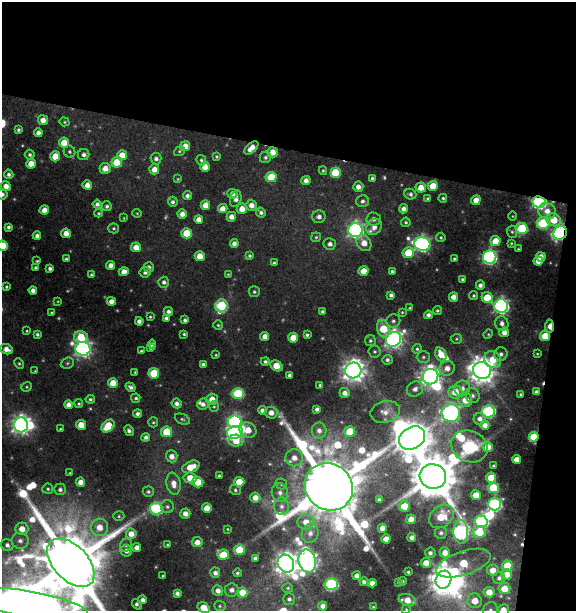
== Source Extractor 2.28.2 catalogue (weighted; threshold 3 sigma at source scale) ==
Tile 2 of 2 x 2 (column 2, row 1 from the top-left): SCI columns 634-1207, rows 611-1219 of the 1264 x 1219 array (HDU 1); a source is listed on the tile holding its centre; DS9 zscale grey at full resolution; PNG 578 x 613 px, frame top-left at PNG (2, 2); each listed source drawn as its Kron ellipse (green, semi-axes under 4 px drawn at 4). Shown black and unused: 28% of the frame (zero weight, under 3 of 4 exposures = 1% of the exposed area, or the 3 px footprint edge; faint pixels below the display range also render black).
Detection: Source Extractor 2.28.2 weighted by HDU 2 'WHT'; one run over the whole footprint, this tile lists its part. Background 0.0585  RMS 0.009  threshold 0.0407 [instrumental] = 3 sigma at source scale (4.5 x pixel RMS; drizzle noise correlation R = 1.50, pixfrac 1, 0.0396/0.0396 arcsec/px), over >= 5 px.
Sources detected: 349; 10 too faint to see at this stretch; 6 inside a brighter object's white glare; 1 cosmic-ray / hot-pixel residue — neither listed nor drawn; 4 inside a brighter listed object's ellipse — not listed separately; the other 328 listed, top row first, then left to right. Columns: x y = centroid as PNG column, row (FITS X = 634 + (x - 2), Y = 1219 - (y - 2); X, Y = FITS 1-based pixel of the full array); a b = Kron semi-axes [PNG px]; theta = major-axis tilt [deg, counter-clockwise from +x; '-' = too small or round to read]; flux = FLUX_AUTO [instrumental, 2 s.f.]
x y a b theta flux
43 120 5 5 - 8.3
64 122 5 4 - 1.3
18 130 4 3 - 2
38 133 4 4 - 5.6
64 143 5 5 - 16
185 146 5 5 - 11
251 148 8 4 42 8.4
179 151 5 4 - 1.4
69 152 6 5 - 2
272 152 5 5 - 12
30 155 5 5 - 2.2
84 155 6 5 - 3.8
122 155 5 5 - 14
55 156 5 5 - 18
217 156 4 4 - 1.4
265 157 6 5 - 2.4
156 159 6 5 - 3.7
201 160 5 4 - 1.7
117 162 5 5 - 26
31 164 5 5 - 13
205 167 5 4 - 12
105 168 5 5 - 9.4
154 169 5 5 - 9.2
323 171 4 3 - 1.2
335 173 5 5 - 35
9 174 5 4 - 3
271 177 5 5 - 36
372 178 4 3 - 1.9
178 179 4 3 - 0.96
306 180 4 4 - 5.4
87 185 5 4 - 7.4
6 186 5 4 - 8.3
433 186 5 5 - 19
358 187 5 5 - 6.1
421 188 5 5 - 12
2 194 5 5 - 3.3
232 194 5 5 - 5.6
410 194 6 5 - 2.6
187 196 4 4 - 3.3
427 198 3 3 - 1.3
443 198 4 4 - 1.7
236 199 8 5 74 5.7
476 200 5 4 - 9.7
362 201 6 6 - 2.9
173 202 5 5 - 2.6
539 202 6 5 - 250
97 204 4 4 - 3.3
205 205 4 4 - 11
251 205 5 5 - 7.1
107 206 5 5 - 2.4
223 209 5 4 - 8.6
242 209 5 5 - 11
403 209 4 4 - 5.1
44 210 4 4 - 8.2
547 211 9 8 - 8.8
99 213 4 3 - 1.3
137 213 4 4 - 1
261 213 5 4 - 2.9
182 214 5 4 - 7
512 216 5 3 - 0.82
231 217 5 4 - 6.2
319 217 6 6 - 4.9
124 218 4 4 - 0.8
199 219 4 4 - 6.8
373 219 7 6 - 4.3
554 220 7 6 - 21
406 222 5 4 - 1.5
543 223 6 6 - 72
8 227 4 3 - 2.4
374 227 8 7 - 6.8
114 228 5 5 - 1.5
522 228 6 5 - 65
355 230 7 7 - 360
512 232 6 5 - 1.8
66 233 5 4 - 8.3
187 233 5 5 - 29
560 233 7 6 - 210
37 236 4 4 - 3.8
316 237 5 4 - 1.4
441 237 5 4 - 1.5
495 241 5 5 - 17
364 243 9 7 -57 10
511 243 3 3 - 1.1
234 244 4 4 - 4.9
330 244 6 6 - 4.9
422 244 8 7 - 330
3 246 5 5 - 23
136 247 5 5 - 10
518 249 3 3 - 0.89
408 253 6 5 - 32
200 256 5 5 - 11
250 256 4 4 - 1.8
490 257 7 6 - 220
541 257 5 4 - 7.7
454 258 3 3 - 1.2
66 259 4 3 - 2.1
37 261 4 3 - 1.3
538 261 5 4 - 10
274 263 3 3 - 1.7
111 265 4 4 - 6.6
35 267 4 3 - 1.6
149 267 5 5 - 3.1
50 268 4 4 - 3
364 271 5 5 - 14
392 271 4 3 - 2
124 272 5 4 - 7.9
145 272 5 5 - 3.3
228 274 4 3 - 0.86
91 275 4 4 - 1.3
463 279 3 3 - 2.1
164 282 5 5 - 3.6
480 285 4 4 - 3.7
6 287 3 3 - 1.6
33 290 4 4 - 5.2
254 292 5 5 - 2
391 295 4 4 - 3.2
474 295 4 4 - 1.6
453 297 4 4 - 8
487 298 6 5 - 26
58 301 4 3 - 0.78
111 301 4 4 - 7
221 306 6 6 - 78
501 306 7 6 - 310
409 308 3 3 - 0.84
437 310 4 4 - 1.6
168 311 5 4 - 3.5
322 311 3 3 - 1.8
51 312 4 3 - 0.93
402 312 4 4 - 1.1
428 315 4 4 - 3.6
150 317 4 3 - 1.2
166 318 4 4 - 2.7
185 320 4 3 - 2.6
139 321 4 4 - 4.4
393 321 7 6 - 3.2
502 323 7 6 - 4.7
218 325 4 4 - 1.5
549 326 7 4 86 13
383 329 9 6 -74 31
27 331 4 3 - 0.93
504 332 5 4 - 6.5
37 334 4 4 - 2.1
184 334 3 3 - 1.4
488 334 5 4 - 1.1
307 335 4 3 - 2
265 336 4 4 - 6.7
545 336 5 5 - 24
81 337 7 6 - 27
293 338 5 5 - 19
394 339 8 7 - 470
456 339 6 5 - 1.5
370 341 5 5 - 2.1
152 344 4 4 - 2.8
151 347 4 3 - 2.8
6 349 6 5 - 7.7
83 349 7 7 - 410
417 349 5 4 - 1.7
141 351 3 3 - 1.5
375 351 6 6 - 1.9
441 354 7 5 -66 15
501 354 7 6 - 3.6
537 354 4 3 - 0.91
216 355 3 3 - 0.95
423 357 6 5 - 2.2
493 359 9 7 -39 19
387 360 5 5 - 2.5
265 361 4 4 - 2.4
19 363 5 4 - 1.3
67 363 7 5 23 1.7
203 364 4 3 - 2.6
277 366 6 5 - 18
447 368 8 7 - 7.5
482 370 9 8 - 1300
35 371 3 3 - 0.8
353 371 8 8 - 870
135 372 3 3 - 1.1
154 373 5 5 - 43
289 375 4 4 - 2.7
430 377 8 7 - 610
113 383 5 5 - 16
320 385 4 3 - 1.5
27 387 5 4 - 1.4
130 387 5 4 - 3.2
462 388 8 7 - 5.4
415 389 8 7 - 5.6
455 392 7 6 - 16
536 392 4 4 - 3.8
345 393 5 5 - 6.1
238 394 6 5 - 72
520 394 3 3 - 1
473 395 7 7 - 3.2
136 398 5 4 - 1.9
90 399 4 4 - 1.8
212 399 5 5 - 12
465 400 7 7 - 13
177 403 5 4 - 4.2
79 404 5 4 - 1.5
203 404 6 5 - 4
68 405 4 4 - 6.4
214 407 5 5 - 1.5
317 409 4 4 - 3.8
262 410 4 4 - 4.2
488 411 6 6 - 140
385 412 15 10 14 10
271 413 6 6 - 8.3
451 413 9 9 - 370
137 414 4 4 - 3.3
182 419 8 5 -22 1.9
480 419 6 5 - 4.9
153 422 5 5 - 1.5
234 422 7 6 - 260
21 425 7 7 - 540
81 425 5 5 - 14
485 425 4 4 - 6.5
108 426 7 5 43 36
60 429 4 3 - 1.1
248 430 9 7 -27 13
319 430 8 7 - 5.9
129 431 5 4 - 3.2
167 432 5 5 - 35
235 432 8 6 15 320
350 432 5 5 - 31
146 437 4 4 - 3.7
534 437 5 4 - 42
412 438 14 10 32 2500
236 441 7 6 - 14
469 446 19 15 -24 200
488 447 5 5 - 18
172 456 6 6 - 7
294 458 9 8 - 9.2
516 459 4 4 - 8.8
493 466 3 3 - 1.3
191 467 9 5 23 17
70 473 3 3 - 0.94
219 476 3 3 - 1.2
433 476 13 12 - 5600
190 478 6 5 - 14
491 478 5 5 - 21
80 482 4 4 - 7.8
198 482 6 5 - 21
239 482 5 5 - 22
174 484 11 7 -80 9.2
281 484 6 5 - 2.1
329 487 25 22 -40 13000
493 488 5 5 - 43
48 489 5 5 - 1.9
60 489 6 5 - 3.5
235 490 5 5 - 1.8
148 492 5 5 - 2.1
280 493 9 8 - 5.6
476 495 5 5 - 16
255 497 5 5 - 8.6
379 500 4 4 - 2.8
494 504 6 6 - 180
282 506 8 7 - 5.5
404 506 5 5 - 31
167 507 6 6 - 2.6
207 508 5 5 - 14
156 509 6 6 - 110
185 513 5 5 - 6.4
119 516 5 5 - 1.5
441 516 13 10 41 27
411 519 5 5 - 12
306 522 8 7 - 12
481 522 6 6 - 150
99 527 9 8 - 13
382 528 4 4 - 8.5
22 529 6 6 - 12
227 529 4 3 - 0.92
461 532 12 7 -87 230
479 532 6 6 - 41
310 533 10 8 75 6.4
441 533 6 6 - 3.1
131 534 5 5 - 10
412 537 4 4 - 4.6
386 539 4 4 - 10
20 541 8 8 - 5.4
197 542 5 5 - 8.2
7 545 6 5 - 4.2
126 545 7 5 63 2.2
167 545 4 3 - 1
137 547 4 4 - 6.5
239 550 5 5 - 31
126 551 6 5 - 4.8
430 553 5 5 - 3.4
445 553 5 5 - 8.3
223 555 6 5 - 22
255 558 4 4 - 3.1
307 561 11 8 -76 680
71 563 29 17 -46 13000
426 563 5 5 - 10
463 563 28 12 18 48
286 564 9 8 - 920
507 566 5 5 - 26
493 570 6 5 - 11
408 572 3 3 - 1.4
215 573 5 5 - 4.3
237 573 4 4 - 1.7
507 574 5 5 - 9.6
163 576 3 3 - 0.93
357 576 4 4 - 4.5
499 578 6 6 - 3.2
443 580 9 7 70 1300
402 581 4 3 - 1.5
364 582 4 4 - 2.5
398 582 3 3 - 0.96
372 583 5 4 - 5.8
331 584 6 6 - 140
288 588 5 4 - 1.5
504 589 6 5 - 15
232 590 7 6 - 4.9
218 591 5 5 - 5.6
242 592 5 5 - 21
489 592 5 5 - 13
177 593 4 4 - 3.5
289 599 6 5 - 2.9
143 600 4 4 - 3.9
407 600 9 6 -18 12
475 601 7 7 - 13
28 604 61 13 -10 2000
137 604 6 3 -51 2.9
220 606 6 5 - 1.6
323 606 4 4 - 6.2
373 607 3 3 - 0.85
204 608 6 5 - 18
406 609 4 4 - 1.1
490 610 8 7 - 4.3
503 610 6 5 - 9.7
Overlapping masked pixels (flux is a lower limit): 6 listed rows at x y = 251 148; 539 202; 560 233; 549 326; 545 336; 534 437
Isophote crosses this tile's border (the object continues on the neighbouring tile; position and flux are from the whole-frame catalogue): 8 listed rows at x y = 2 194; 3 246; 71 563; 28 604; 204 608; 406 609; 490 610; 503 610